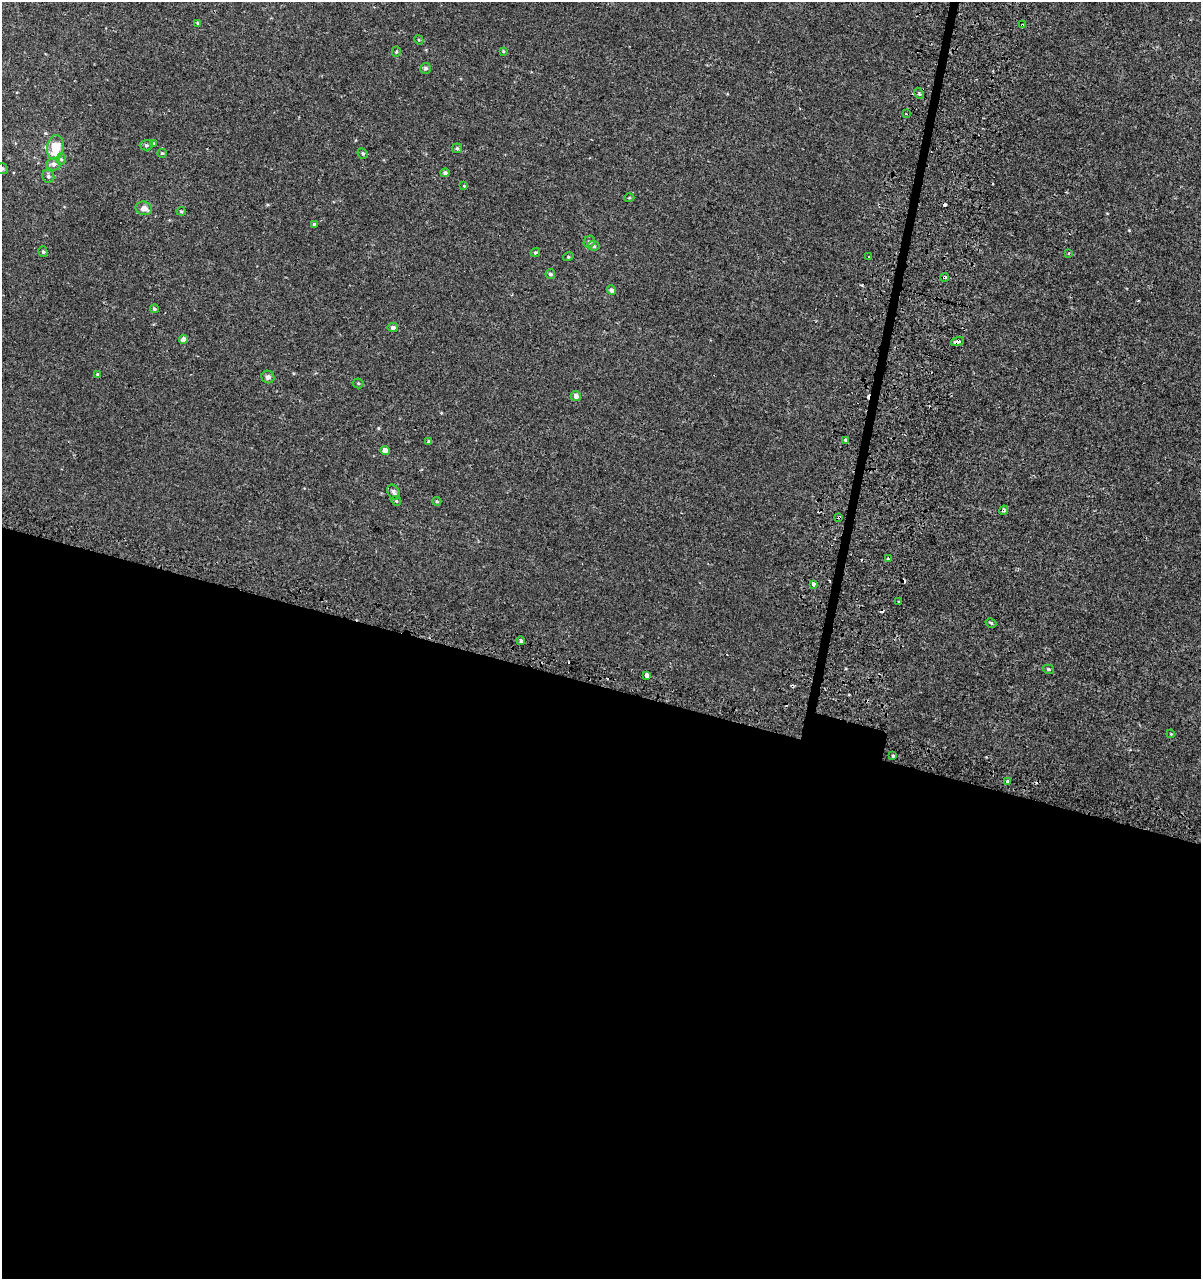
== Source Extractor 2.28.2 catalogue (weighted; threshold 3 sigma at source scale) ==
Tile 14 of 4 x 4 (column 2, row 4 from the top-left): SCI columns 1466-2664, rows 43-1319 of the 5390 x 5193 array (HDU 1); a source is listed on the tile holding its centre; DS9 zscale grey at full resolution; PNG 1203 x 1281 px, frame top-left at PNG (2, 2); each listed source drawn as its Kron ellipse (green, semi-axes under 4 px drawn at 4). Shown black and unused: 47% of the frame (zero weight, under 2 of 3 exposures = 3% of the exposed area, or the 3 px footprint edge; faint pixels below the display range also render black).
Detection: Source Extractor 2.28.2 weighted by HDU 2 'WHT'; one run over the whole footprint, this tile lists its part. Background 1.90e-04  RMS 0.0025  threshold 0.0112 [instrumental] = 3 sigma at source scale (4.5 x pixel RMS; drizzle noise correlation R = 1.50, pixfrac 1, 0.0396/0.0396 arcsec/px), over >= 5 px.
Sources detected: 70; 10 cosmic-ray / hot-pixel residue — neither listed nor drawn; the other 60 listed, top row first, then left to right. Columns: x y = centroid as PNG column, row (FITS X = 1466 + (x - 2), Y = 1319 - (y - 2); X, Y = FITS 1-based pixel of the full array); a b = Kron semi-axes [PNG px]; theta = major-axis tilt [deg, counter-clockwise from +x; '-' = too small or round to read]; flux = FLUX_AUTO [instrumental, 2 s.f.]
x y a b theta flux
198 23 4 3 - 0.38
1022 25 3 3 - 0.5
419 40 5 3 - 0.23
503 51 3 3 - 0.24
396 52 5 4 - 0.31
425 68 5 5 - 0.49
919 93 6 4 -63 0.42
906 114 3 2 - 0.24
154 143 4 4 - 0.22
146 145 6 5 - 0.47
55 147 12 8 80 7.5
457 148 5 5 - 0.35
162 153 5 4 - 0.26
363 153 5 4 - 0.36
61 159 6 5 - 0.39
54 164 7 6 - 0.85
2 169 6 5 - 0.61
445 173 4 4 - 0.68
48 176 7 5 -66 0.65
464 186 3 3 - 0.18
629 198 5 3 - 0.22
144 208 8 6 -14 1.4
181 211 4 4 - 0.3
314 224 4 3 - 0.33
589 242 6 5 - 0.55
593 246 6 4 -6 0.44
43 252 5 4 - 0.36
535 252 5 4 - 0.35
1069 253 4 2 - 0.19
568 257 5 3 - 0.28
869 257 3 3 - 0.44
550 274 5 4 - 0.49
945 278 4 3 - 1
611 290 5 4 - 0.73
154 309 4 4 - 0.35
393 327 5 4 - 0.74
183 339 4 4 - 1.4
957 341 7 3 15 2.1
98 374 3 3 - 0.32
268 377 6 6 - 0.76
358 383 5 5 - 0.32
576 396 5 5 - 1.1
846 441 3 3 - 1
429 442 4 4 - 0.42
385 451 4 4 - 1.7
394 492 8 5 -63 0.75
396 501 5 4 - 0.3
437 501 4 4 - 0.29
1004 510 5 3 - 0.6
839 517 3 3 - 0.89
888 559 3 2 - 0.4
813 584 3 3 - 10
899 601 3 2 - 0.34
991 623 5 4 - 0.36
521 641 4 3 - 0.58
1048 669 6 4 -15 0.33
646 675 4 3 - 4.1
1171 734 4 3 - 0.18
893 756 3 3 - 0.44
1008 781 3 3 - 0.62
Overlapping masked pixels (flux is a lower limit): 4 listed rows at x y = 1022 25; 945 278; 957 341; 839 517
Isophote crosses this tile's border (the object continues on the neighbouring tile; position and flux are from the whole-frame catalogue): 1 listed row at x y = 2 169